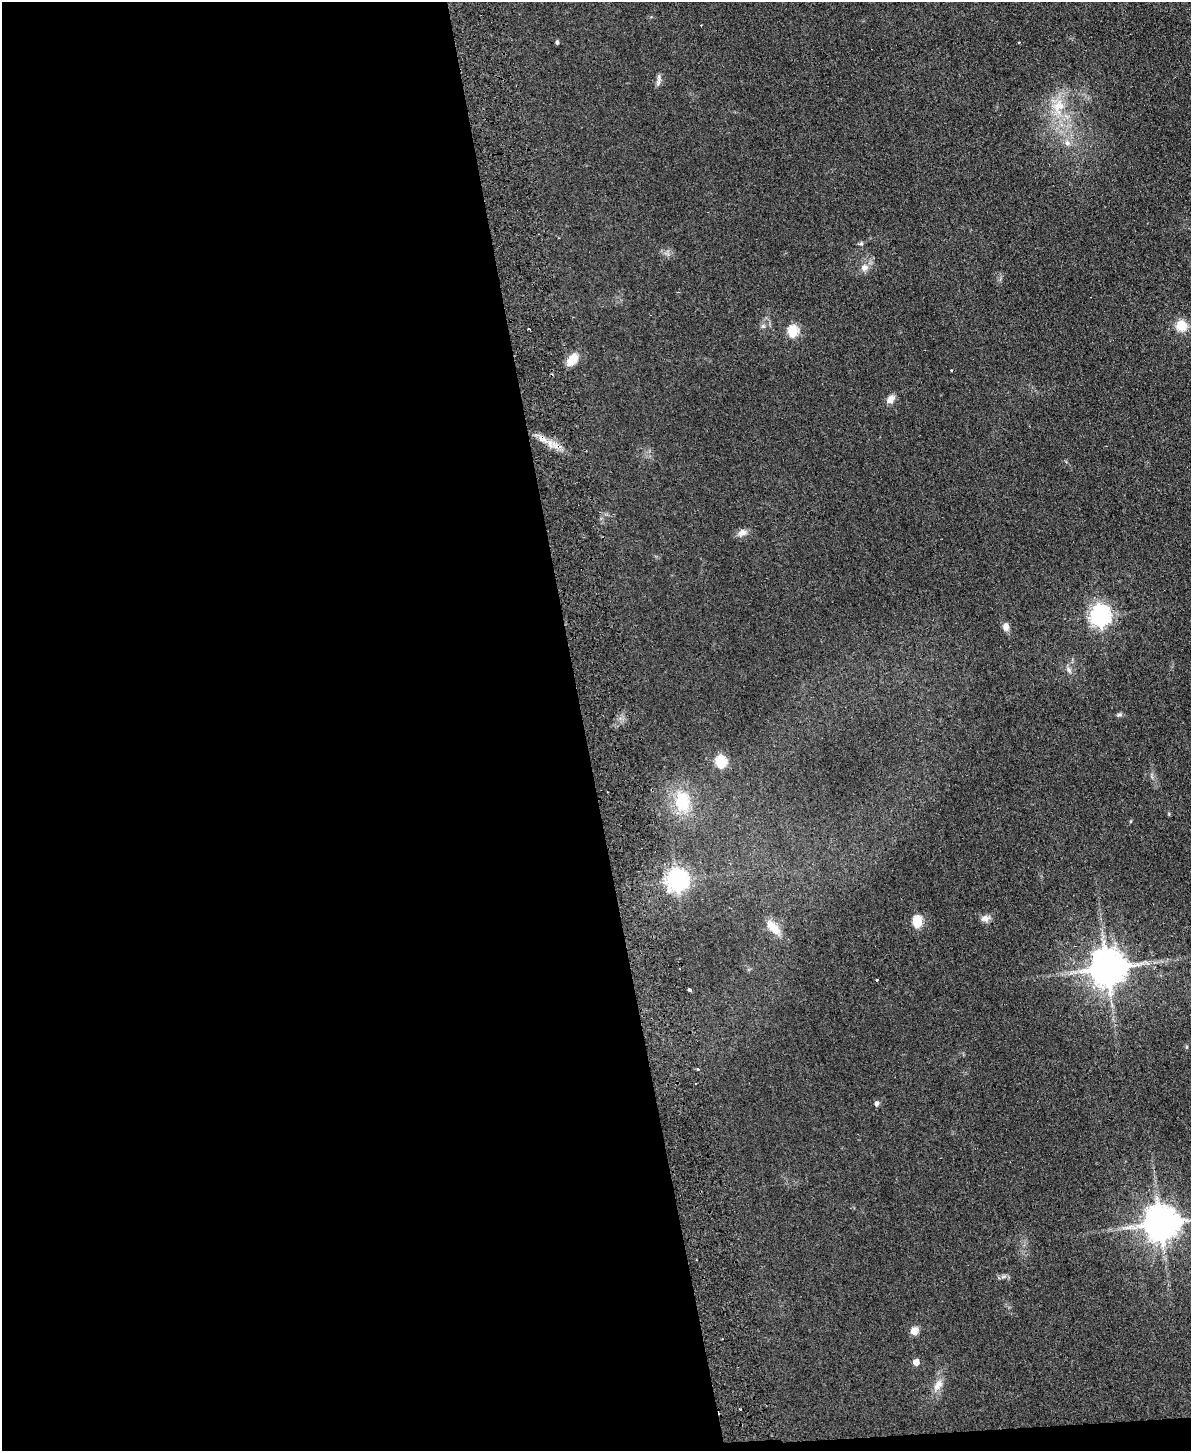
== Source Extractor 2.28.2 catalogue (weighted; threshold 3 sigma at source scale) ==
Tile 9 of 4 x 3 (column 1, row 3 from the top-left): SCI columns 57-1245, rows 258-1706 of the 4869 x 4754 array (HDU 1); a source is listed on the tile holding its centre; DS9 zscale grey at full resolution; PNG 1193 x 1453 px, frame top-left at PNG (2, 2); no overlay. Shown black and unused: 50% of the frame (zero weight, under 2 of 3 exposures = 3% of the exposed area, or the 3 px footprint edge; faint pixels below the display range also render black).
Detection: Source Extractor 2.28.2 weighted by HDU 2 'WHT'; one run over the whole footprint, this tile lists its part. Background 0.0633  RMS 0.0093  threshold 0.042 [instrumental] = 3 sigma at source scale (4.5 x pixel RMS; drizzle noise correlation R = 1.50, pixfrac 1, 0.05/0.05 arcsec/px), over >= 5 px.
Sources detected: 35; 1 cosmic-ray / hot-pixel residue — not listed; the other 34 listed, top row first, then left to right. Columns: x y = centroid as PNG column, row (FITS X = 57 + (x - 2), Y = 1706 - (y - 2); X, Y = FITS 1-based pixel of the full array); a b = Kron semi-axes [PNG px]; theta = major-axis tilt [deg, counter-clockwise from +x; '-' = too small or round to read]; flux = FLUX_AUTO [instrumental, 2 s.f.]
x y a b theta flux
557 42 4 3 - 1.9
659 79 18 5 83 3.6
1058 106 25 16 76 28
1067 143 9 7 -45 4.6
861 244 7 5 23 1.7
864 267 11 10 - 6.1
763 326 5 5 - 1.7
1181 326 13 12 - 15
792 331 6 5 - 71
572 360 17 10 53 12
891 399 11 8 48 5.8
543 439 14 7 -15 7.4
742 532 12 8 24 5.7
1100 616 8 7 - 460
1006 627 9 7 -79 5
1069 670 9 6 -63 3
1119 715 9 4 0 1.8
720 762 6 6 - 82
682 801 29 21 -82 39
677 880 8 7 - 570
985 918 13 8 9 4.5
917 921 6 5 - 64
773 927 21 9 -47 13
1107 968 10 10 - 2600
877 980 3 3 - 3.4
689 990 3 3 - 5.7
1186 1047 6 4 71 0.98
698 1069 3 3 - 1.7
877 1103 7 6 - 2.3
1160 1224 10 10 - 2300
1003 1276 10 4 9 2.6
914 1331 10 9 - 6.1
916 1362 5 5 - 8.3
938 1385 18 10 56 9.1